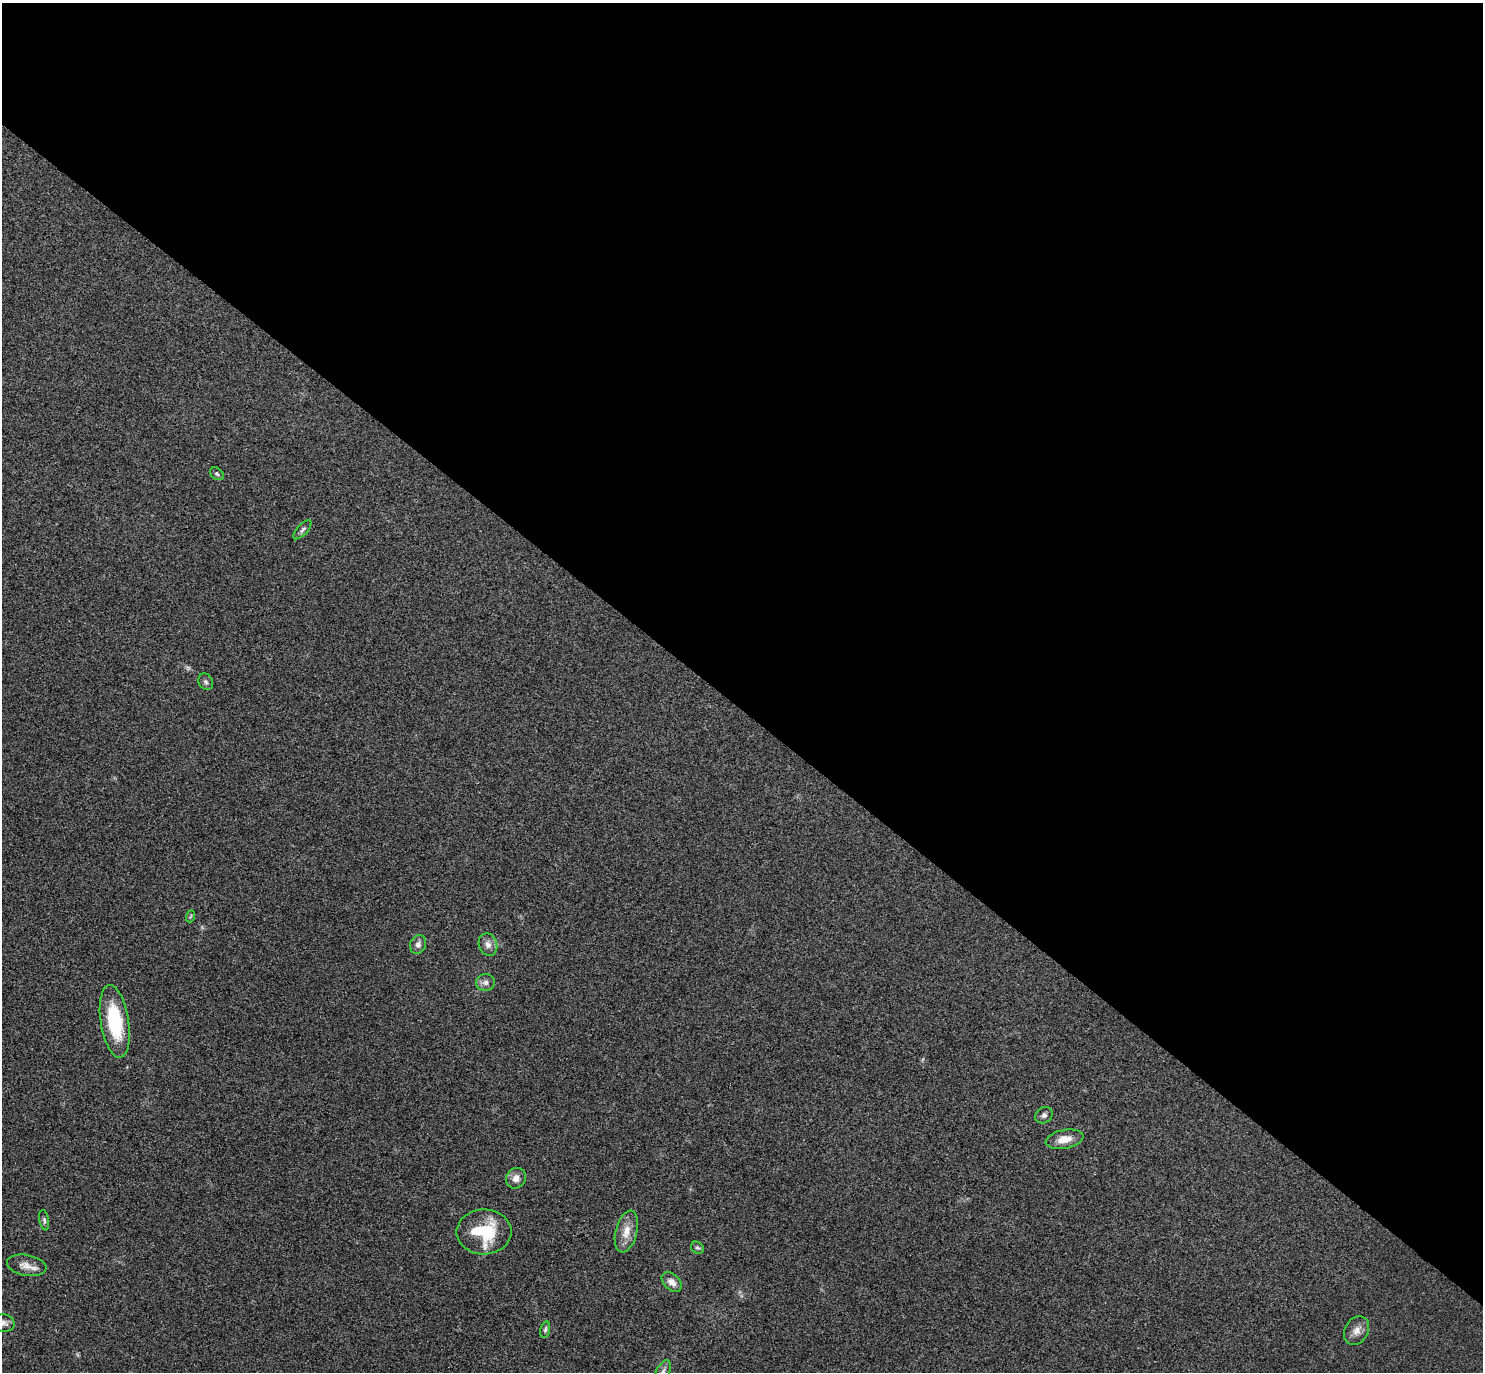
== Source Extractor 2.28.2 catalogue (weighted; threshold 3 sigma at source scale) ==
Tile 3 of 4 x 4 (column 3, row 1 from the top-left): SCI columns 3006-4486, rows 4310-5679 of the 6013 x 6020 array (HDU 1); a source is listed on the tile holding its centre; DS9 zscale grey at full resolution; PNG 1485 x 1374 px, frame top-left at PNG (2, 3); each listed source drawn as its Kron ellipse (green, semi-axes under 4 px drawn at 4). Shown black and unused: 52% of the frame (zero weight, under 3 of 4 exposures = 6% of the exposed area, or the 3 px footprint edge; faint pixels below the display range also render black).
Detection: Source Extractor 2.28.2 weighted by HDU 2 'WHT'; one run over the whole footprint, this tile lists its part. Background 0.0295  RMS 0.0047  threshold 0.0214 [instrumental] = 3 sigma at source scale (4.5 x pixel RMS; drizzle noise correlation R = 1.50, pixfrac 1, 0.05/0.05 arcsec/px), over >= 5 px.
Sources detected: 22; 1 too faint to see at this stretch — neither listed nor drawn; the other 21 listed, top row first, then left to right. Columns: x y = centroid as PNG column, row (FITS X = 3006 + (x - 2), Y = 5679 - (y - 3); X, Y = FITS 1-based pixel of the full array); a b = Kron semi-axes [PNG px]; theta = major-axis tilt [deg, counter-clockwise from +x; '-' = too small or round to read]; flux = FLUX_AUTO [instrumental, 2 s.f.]
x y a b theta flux
217 474 7 5 -37 0.87
302 530 12 5 48 1.5
206 682 8 7 - 1.2
191 916 6 3 70 0.61
418 944 10 8 70 2.2
488 945 11 9 -70 3
485 982 9 8 - 2.2
115 1021 36 14 -81 28
1044 1115 9 7 35 1.6
1064 1139 19 9 10 5.6
516 1178 10 9 - 3.3
44 1220 10 5 -79 1.1
484 1232 27 22 0 25
626 1232 21 10 76 6.4
697 1248 7 5 -38 0.91
27 1265 20 10 -10 4.5
672 1282 12 7 -43 3.4
4 1323 11 8 -10 2
545 1330 8 4 77 0.98
1357 1330 15 11 62 4
663 1372 13 6 65 2.2
Isophote crosses this tile's border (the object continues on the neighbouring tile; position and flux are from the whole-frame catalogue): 2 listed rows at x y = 4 1323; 663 1372